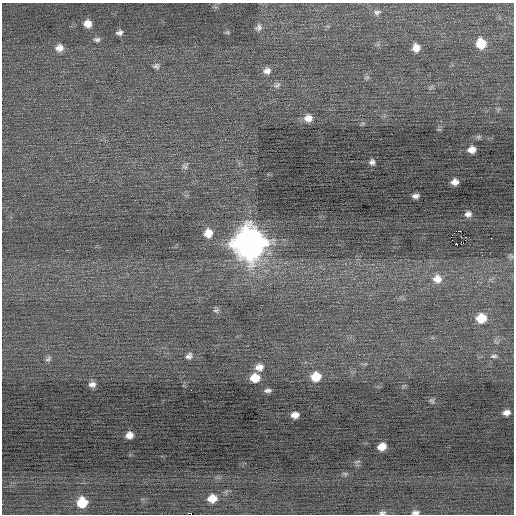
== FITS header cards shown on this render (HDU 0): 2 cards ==
NAXIS1  =                  512 / Axis length
NAXIS2  =                  512 / Axis length

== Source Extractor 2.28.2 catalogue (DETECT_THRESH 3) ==
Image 512 x 512 px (HDU 0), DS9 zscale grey, 1 PNG px = 1 image px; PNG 516 x 516 px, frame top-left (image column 1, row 512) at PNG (2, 3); no overlay
Background 0.0662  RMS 0.74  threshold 2.23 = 3 sigma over >= 5 px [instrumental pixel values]
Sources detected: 54; all 54 listed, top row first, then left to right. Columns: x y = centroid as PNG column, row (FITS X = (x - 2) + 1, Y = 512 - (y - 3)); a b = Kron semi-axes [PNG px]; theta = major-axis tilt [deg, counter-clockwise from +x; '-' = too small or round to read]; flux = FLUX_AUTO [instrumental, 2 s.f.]
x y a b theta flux
377 12 10 8 6 180
87 24 8 8 - 430
258 28 10 8 33 200
227 32 6 5 - 79
119 33 8 6 9 170
97 39 9 6 -4 140
481 44 10 9 - 1100
59 48 10 8 -1 340
416 48 8 7 - 450
156 66 9 8 - 160
267 71 10 8 16 280
277 85 11 7 37 160
308 118 9 9 - 400
441 121 3 2 - 110
362 124 6 4 20 68
439 129 6 4 -18 57
478 137 7 6 - 94
472 149 7 6 - 390
372 162 7 6 - 170
185 166 9 8 - 160
455 182 7 6 - 280
415 196 6 4 4 180
468 214 8 7 - 230
458 231 3 2 - 1300
208 233 10 9 - 550
466 237 2 2 - 47
491 238 2 2 - 25
465 240 2 2 - 27
249 243 14 13 - 71000
455 244 3 2 - 72
461 244 3 2 - 140
511 256 7 5 -43 100
437 279 12 11 - 550
216 310 9 6 15 120
481 318 9 8 - 1100
189 356 9 7 45 170
494 356 9 5 0 120
48 359 9 6 33 120
259 367 10 8 8 340
316 376 10 8 9 920
255 378 9 8 - 740
92 384 8 6 0 230
268 390 8 4 7 130
432 401 8 6 -31 100
506 413 7 5 13 260
295 415 7 5 2 340
129 435 7 6 - 320
382 446 8 6 17 560
358 461 8 3 19 73
345 474 6 6 - 85
212 498 10 8 8 600
82 502 9 8 - 1200
382 513 9 6 7 130
415 513 9 5 4 160
At the frame edge (FLAGS 8, measured only in part): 2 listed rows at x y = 382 513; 415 513